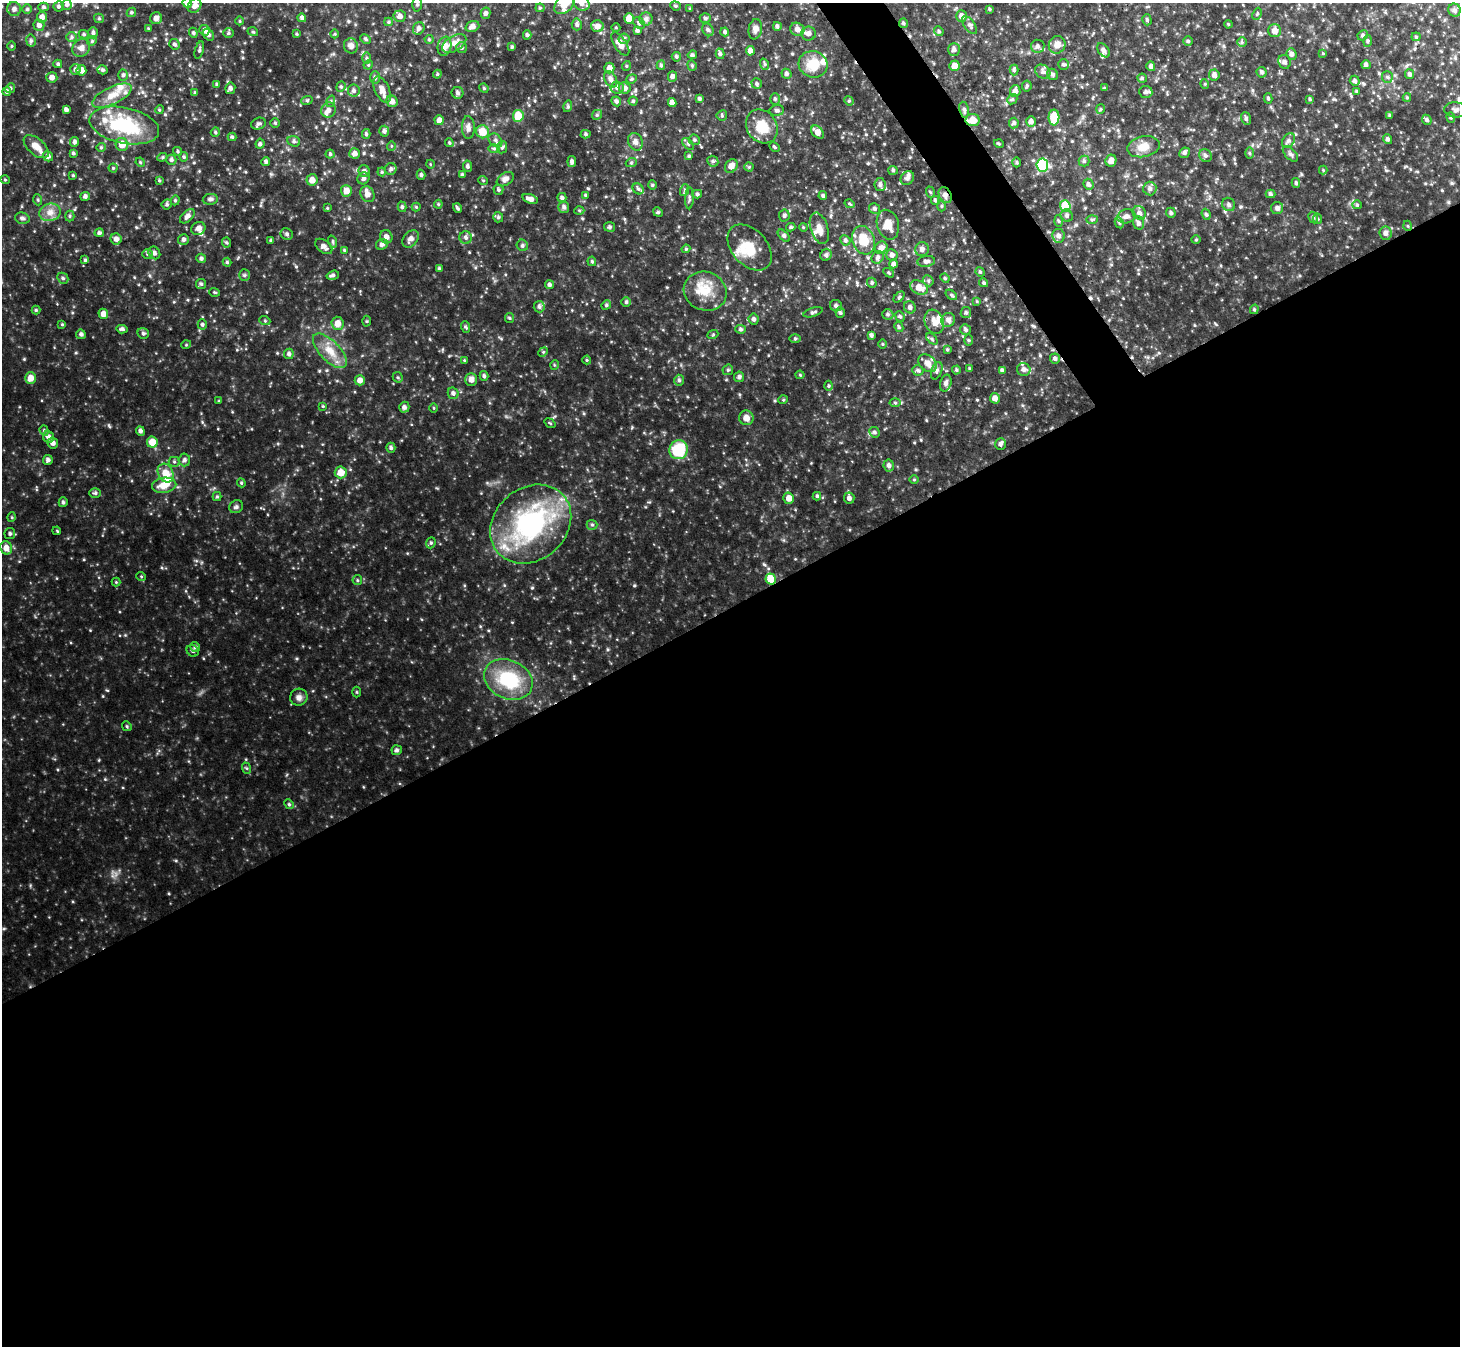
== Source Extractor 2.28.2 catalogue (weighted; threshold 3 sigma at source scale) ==
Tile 15 of 4 x 4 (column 3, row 4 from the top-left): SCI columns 2918-4375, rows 296-1639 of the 5835 x 5826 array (HDU 1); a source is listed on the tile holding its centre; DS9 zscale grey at full resolution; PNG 1462 x 1348 px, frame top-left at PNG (2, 3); each listed source drawn as its Kron ellipse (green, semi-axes under 4 px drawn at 4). Shown black and unused: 56% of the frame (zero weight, under 3 of 4 exposures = <1% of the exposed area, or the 3 px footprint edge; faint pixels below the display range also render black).
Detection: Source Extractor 2.28.2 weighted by HDU 2 'WHT'; one run over the whole footprint, this tile lists its part. Background 0.145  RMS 0.021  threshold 0.0925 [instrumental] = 3 sigma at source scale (4.5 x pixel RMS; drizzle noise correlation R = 1.50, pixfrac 1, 0.05/0.05 arcsec/px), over >= 5 px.
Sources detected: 508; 2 cosmic-ray / hot-pixel residue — neither listed nor drawn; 21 inside a brighter listed object's ellipse — not listed separately; the other 485 listed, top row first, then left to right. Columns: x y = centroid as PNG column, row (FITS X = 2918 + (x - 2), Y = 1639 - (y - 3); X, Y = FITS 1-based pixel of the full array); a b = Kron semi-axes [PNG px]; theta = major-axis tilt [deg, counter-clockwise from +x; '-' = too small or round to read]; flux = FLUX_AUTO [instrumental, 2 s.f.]
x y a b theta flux
187 3 5 4 - 10
581 3 8 6 -35 7.3
417 4 7 4 -90 3.8
564 4 12 8 47 36
67 5 5 5 - 4.1
58 6 5 5 - 3.4
194 6 8 6 50 8.9
675 6 5 4 - 2.8
44 7 5 4 - 3.9
540 8 4 4 - 2.2
14 9 7 6 - 6.2
27 9 5 5 - 2.9
690 9 4 3 - 2
990 9 4 4 - 2.4
1454 10 6 6 - 5.7
131 12 5 4 - 2.8
485 13 5 5 - 5.2
1257 14 6 4 65 2.4
400 16 6 6 - 7.5
961 16 5 5 - 10
42 17 5 5 - 9.1
99 18 5 4 - 2.6
156 18 6 5 - 8.4
302 18 4 4 - 4
629 18 5 5 - 22
705 18 5 4 - 3.1
646 19 6 6 - 5.2
1147 20 5 4 - 3.3
239 21 4 3 - 1.6
388 22 4 4 - 2.5
639 23 6 5 - 4.7
903 23 5 4 - 2.4
577 24 6 5 - 4.5
1228 24 4 3 - 1.9
39 25 5 5 - 6.9
970 25 10 5 -52 5.1
472 26 7 5 19 9.8
597 26 6 6 - 11
777 26 4 4 - 3.8
419 28 6 5 - 5.8
616 28 4 3 - 1.6
148 29 4 3 - 2.2
755 29 10 6 80 9.5
797 29 7 6 - 9.9
204 30 5 5 - 11
708 30 7 5 -59 3.8
637 31 4 4 - 4
939 31 5 4 - 2.4
1275 31 6 6 - 13
253 32 5 3 - 1.8
725 32 4 4 - 4
93 33 6 4 -89 3.9
193 33 5 4 - 2.7
229 33 5 4 - 2.7
809 33 7 7 - 7.5
84 34 5 4 - 2.7
297 34 3 3 - 1.8
335 34 4 3 - 1.9
209 35 6 5 - 4.7
527 35 4 4 - 3.2
1363 35 5 5 - 3.9
72 37 5 5 - 3.2
1416 37 4 4 - 2.3
366 39 5 4 - 3
429 39 4 4 - 2.2
624 39 5 5 - 3.7
31 41 6 5 - 3.8
92 41 5 4 - 2.5
1188 41 4 4 - 2.6
1368 41 5 3 - 2.4
1242 42 5 5 - 3.1
454 43 13 7 30 16
174 44 5 5 - 3.7
620 44 13 6 -56 17
1057 45 9 8 - 13
11 46 5 3 - 1.8
351 46 8 7 - 8.2
444 46 10 6 80 18
1038 46 7 6 - 5.9
512 47 4 3 - 3
81 48 9 8 - 8.7
461 48 5 5 - 3.8
954 49 6 6 - 6.2
199 50 9 3 74 3.1
1103 50 8 5 -53 6
750 51 5 4 - 9.4
1323 53 4 3 - 1.5
720 54 5 4 - 3.9
1292 54 6 5 - 6
692 55 5 4 - 3
676 57 5 4 - 3.1
366 58 6 4 -89 3.1
1284 62 7 6 - 6
58 64 4 3 - 2.9
764 64 6 4 -71 2.8
813 64 14 13 - 35
1064 64 5 5 - 3.5
368 65 5 4 - 2.1
661 65 5 4 - 3.2
692 65 5 4 - 2.7
1366 65 5 4 - 4.9
626 66 5 3 - 1.8
954 66 5 5 - 13
1151 66 5 4 - 5.6
609 68 5 5 - 10
75 70 5 5 - 4.6
81 70 5 5 - 12
102 70 5 4 - 3.1
1014 70 5 4 - 3.4
1043 72 8 6 -37 5.7
1262 72 5 5 - 4.2
437 74 4 4 - 1.9
786 74 5 4 - 4.4
1052 74 6 5 - 3.7
1410 74 5 4 - 4.3
123 75 5 5 - 4.1
1214 75 5 5 - 6.6
672 76 5 4 - 6
52 77 5 5 - 7.5
1387 77 5 5 - 3.5
375 78 6 5 - 3.9
1142 78 4 4 - 3
611 79 9 6 -61 8.4
632 79 5 4 - 2.7
1355 81 5 5 - 4.8
217 84 4 4 - 3.3
757 84 5 5 - 3.6
1205 84 5 3 - 1.7
1027 86 5 5 - 2.6
341 87 5 4 - 2.9
10 88 5 4 - 2.9
230 88 6 5 - 5.2
484 88 5 4 - 2.4
617 88 6 6 - 6
625 88 6 5 - 8.5
1104 88 4 3 - 2.1
354 90 6 6 - 4.4
382 90 14 7 -66 14
7 91 4 4 - 4
1015 91 6 5 - 8.6
1356 91 4 3 - 2.3
1146 92 7 6 - 6.2
195 93 4 3 - 2.9
458 93 6 6 - 4.8
112 96 21 8 26 25
1407 97 4 4 - 2.1
1268 98 5 4 - 2.8
699 99 3 3 - 3.3
775 99 6 5 - 3.6
1012 99 5 4 - 2.8
1310 99 4 4 - 2.5
307 100 6 4 19 2.3
331 101 6 3 73 2.7
392 101 6 5 - 9.7
616 101 5 4 - 3.7
633 101 4 4 - 2.6
849 101 5 4 - 2.1
672 102 4 4 - 11
568 106 6 3 73 2.3
1101 109 5 4 - 2.5
66 110 4 3 - 5
159 110 4 3 - 1.9
328 110 7 7 - 9.2
777 110 7 5 7 4.2
964 110 8 4 -79 4.6
1455 110 11 8 -6 7.2
597 115 5 4 - 2.9
722 115 5 5 - 2.7
1390 115 4 4 - 2.9
518 116 6 5 - 40
1054 117 8 5 89 54
1451 117 5 4 - 2.6
1246 118 6 5 - 3.3
439 120 5 4 - 11
973 120 7 6 - 23
1427 120 5 4 - 4.1
1031 121 5 5 - 7.7
275 123 4 4 - 2.7
1014 123 5 5 - 4.4
259 124 7 5 22 4.5
124 125 35 18 -12 130
762 126 18 15 -55 41
468 127 11 6 -88 7.9
384 131 5 5 - 5.8
215 132 5 4 - 2.7
482 132 6 6 - 26
817 132 7 5 -49 11
366 134 5 4 - 3.3
585 134 5 4 - 3
232 137 4 4 - 2.7
1388 139 5 4 - 3.6
495 140 8 5 -42 5.4
694 140 6 5 - 3.5
1288 140 8 5 55 4.7
294 141 6 5 - 4.3
75 142 5 4 - 5.4
635 142 9 7 -67 8.7
449 143 4 3 - 2.2
122 144 6 6 - 22
260 144 5 4 - 3.7
688 144 7 4 -47 3.4
999 144 5 3 - 2
391 146 5 3 - 1.6
36 147 15 8 -40 17
101 147 5 4 - 2.5
502 147 6 5 - 3.5
775 147 6 4 -29 2.7
1143 147 16 10 12 22
494 148 6 4 -1 2.5
178 151 4 4 - 2.4
73 153 4 4 - 2.8
1185 153 5 5 - 4.6
1249 153 6 4 -89 2.5
330 154 4 4 - 3.1
355 154 5 5 - 7.7
1290 154 9 5 -46 4.7
1205 155 7 6 - 4.6
48 156 5 5 - 6.3
689 156 4 4 - 2.6
162 157 5 4 - 2.5
184 157 5 4 - 2.5
171 160 5 5 - 4.4
713 161 6 5 - 3.3
1084 161 5 5 - 3.7
1111 161 6 5 - 9.4
140 162 5 3 - 2.2
266 162 4 4 - 4.3
572 162 5 4 - 5.1
1017 162 5 3 - 2.4
631 163 5 3 - 1.9
430 164 4 3 - 1.4
1042 165 6 6 - 130
467 166 5 4 - 3.6
731 166 7 5 52 12
749 167 4 4 - 2
113 168 4 4 - 2.2
391 169 6 5 - 4.5
893 170 5 4 - 2.5
1323 170 4 4 - 1.8
364 171 6 5 - 6.1
382 172 4 4 - 2.1
73 175 4 3 - 2.1
421 175 5 4 - 3.5
462 175 4 3 - 3.1
363 178 6 5 - 4.4
907 178 7 6 - 4.8
505 179 9 6 33 8.5
5 180 5 3 - 1.7
159 180 4 3 - 2.2
312 180 6 5 - 14
483 180 5 3 - 1.8
1296 183 5 3 - 3.6
1088 184 6 5 - 5.5
652 185 4 4 - 2.4
880 185 6 5 - 5.4
1150 188 7 6 - 6
638 189 6 5 - 3.7
498 190 5 5 - 2.9
685 190 6 4 72 2.9
346 191 6 5 - 15
930 192 6 3 -70 2.2
367 194 8 6 -58 11
697 194 5 4 - 3.1
1271 194 5 4 - 3.6
585 195 4 4 - 2.5
945 195 8 6 -65 8.1
85 196 4 4 - 5.1
823 196 4 4 - 3.1
562 198 5 4 - 4.2
689 198 11 3 88 3.5
210 199 7 5 10 4.9
530 199 8 4 -18 9.1
38 200 5 3 - 2.2
175 200 5 4 - 2.6
935 200 4 4 - 2.8
167 204 5 5 - 3.6
438 204 4 4 - 2.1
850 204 5 3 - 2.2
1229 204 7 6 - 5.4
1357 205 5 4 - 2.4
942 206 5 3 - 2.5
1065 206 6 5 - 52
402 207 5 4 - 3.6
416 207 4 4 - 2
564 207 6 5 - 5
327 208 4 3 - 1.7
457 208 5 3 - 3.2
874 208 6 5 - 3.5
1277 208 6 6 - 5.9
579 210 5 3 - 2
50 212 11 8 15 13
658 212 5 4 - 2.4
1139 213 7 6 - 5.9
1171 213 5 4 - 3.6
1206 214 6 4 -70 3.5
784 215 6 5 - 3.9
70 216 5 4 - 3
187 216 9 5 42 7.1
1067 216 6 6 - 4.8
1126 216 9 7 13 8.5
498 217 5 5 - 3.2
1313 217 6 4 -62 3.3
22 218 7 5 -15 4
1318 219 5 3 - 2.1
1092 220 6 4 2 2.7
1059 221 5 4 - 2.4
1119 223 6 4 -61 2.9
1138 223 7 5 -70 5.9
888 225 15 11 -74 26
1408 226 5 3 - 1.7
609 227 5 5 - 3.8
791 227 4 3 - 3.1
803 227 4 3 - 1.8
198 228 7 6 - 8.1
819 228 16 8 -72 16
99 233 5 4 - 4.2
1385 233 6 6 - 7.6
287 234 6 5 - 4.3
784 236 7 4 -45 3.7
1059 236 7 6 - 6.8
386 237 7 6 - 8.9
466 238 6 6 - 5.3
116 239 6 5 - 8.1
183 239 5 5 - 4.8
410 239 10 7 51 8.7
271 240 4 3 - 2.6
845 240 5 5 - 4.3
863 240 14 11 -69 42
1196 240 5 3 - 1.9
333 242 6 4 -72 2.7
226 243 5 4 - 2.6
382 244 6 5 - 5.9
522 245 6 5 - 4.2
324 246 10 6 -38 7.1
750 247 26 17 -48 40
881 248 7 6 - 9.5
686 249 4 4 - 2.1
922 249 7 6 - 6.8
344 250 4 4 - 2
154 253 7 5 -55 5.3
147 254 5 5 - 3.2
826 255 6 5 - 4.5
892 255 6 5 - 6.4
878 257 6 5 - 4.8
201 258 5 4 - 4
85 260 4 4 - 2.6
592 261 5 4 - 2.7
926 261 9 5 6 6.5
227 262 4 4 - 2.4
894 264 4 4 - 5.1
439 268 4 3 - 3.1
980 272 5 4 - 2.6
889 273 5 3 - 2.2
244 275 6 5 - 3.1
333 275 6 4 16 4.4
63 278 6 5 - 3.4
945 278 5 4 - 2.4
928 281 6 5 - 3.1
872 283 5 4 - 3.5
984 283 4 3 - 3
201 284 5 5 - 3.2
549 285 4 4 - 4.1
919 287 9 6 -26 19
705 291 22 19 -23 41
215 292 5 3 - 2
951 295 6 4 -37 2.7
899 297 6 4 46 2.4
977 301 4 3 - 1.9
626 302 4 4 - 3.1
606 305 5 4 - 2.7
836 306 6 5 - 4.8
539 307 5 5 - 4.7
910 307 6 5 - 5.5
1254 309 5 4 - 2.6
36 310 4 4 - 2.4
813 312 10 4 17 4.2
840 313 5 4 - 3.4
966 313 5 5 - 4.1
103 314 5 5 - 11
888 314 6 5 - 3.7
900 316 5 4 - 3.2
509 318 5 4 - 2.2
754 319 6 5 - 4.8
948 320 7 6 - 7.7
265 321 5 3 - 2.1
367 321 5 3 - 2
934 322 12 9 -69 14
338 323 6 6 - 16
62 324 4 4 - 2
202 324 5 4 - 3.3
466 327 6 3 -69 2.5
899 327 5 3 - 2.8
122 329 6 4 -5 4.3
741 329 5 4 - 3.3
965 330 5 5 - 3.7
143 333 6 5 - 4
81 334 5 4 - 4.7
713 334 5 3 - 1.8
871 335 4 3 - 4.3
795 338 6 4 1 2.2
932 339 7 4 -46 3.5
968 340 6 4 -89 2.5
882 344 5 3 - 1.7
186 345 5 3 - 1.7
947 349 4 3 - 2.1
330 351 22 10 -46 28
543 352 5 4 - 2.2
289 354 5 5 - 5.1
1055 359 5 5 - 3.8
464 360 3 3 - 1.7
587 360 4 4 - 2
928 363 10 7 -40 12
554 365 5 3 - 1.8
970 369 4 3 - 2.7
1024 369 7 6 - 6.6
728 370 5 5 - 3
918 370 6 5 - 3.7
956 370 4 4 - 2.7
1002 370 4 4 - 4.1
937 371 9 5 71 4.8
800 375 4 4 - 2
484 376 5 4 - 3.5
398 377 5 4 - 2.9
739 377 5 5 - 4.9
31 378 6 5 - 16
471 379 6 6 - 9.6
360 380 5 5 - 10
679 380 5 5 - 3.6
946 383 8 5 75 6
828 386 5 3 - 2.4
453 393 6 5 - 5.1
995 398 5 4 - 11
783 400 5 3 - 1.7
219 401 4 3 - 2
895 403 5 3 - 2.3
323 406 4 3 - 1.9
404 407 5 5 - 5.5
433 408 4 3 - 1.6
746 418 7 7 - 11
550 423 6 3 -36 1.8
44 431 5 4 - 2.9
140 431 5 4 - 5.4
874 432 5 5 - 3.8
48 437 6 5 - 7.7
152 442 5 5 - 23
53 443 5 5 - 7
1000 444 6 5 - 4.9
391 448 5 4 - 4.2
679 450 9 9 - 72
48 460 5 4 - 5.3
184 460 6 5 - 5.1
174 462 5 5 - 2.9
889 465 6 5 - 5.7
341 472 6 6 - 22
166 473 10 7 -64 26
914 480 5 3 - 1.7
241 483 4 4 - 2.3
164 485 12 7 10 21
95 493 6 5 - 3.4
817 496 4 4 - 2.9
217 497 4 4 - 2.4
789 498 5 5 - 15
849 498 5 5 - 6.4
63 502 5 4 - 3.6
236 507 7 6 - 4.4
12 517 5 3 - 1.9
531 524 44 36 41 270
592 525 5 5 - 2.9
57 531 4 3 - 1.7
10 534 5 5 - 3.7
431 543 5 4 - 3.1
6 548 7 5 -68 13
141 576 5 3 - 1.8
771 579 5 5 - 32
357 580 5 4 - 2.5
116 582 4 4 - 1.8
195 647 5 4 - 4
193 651 6 5 - 3.4
508 679 25 19 -24 100
357 692 5 3 - 1.8
299 697 9 8 - 7.9
127 726 5 4 - 2.4
397 750 5 5 - 3.9
246 768 6 3 -70 2.3
289 804 5 4 - 2.8
Overlapping masked pixels (flux is a lower limit): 3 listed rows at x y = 973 120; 945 195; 771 579
Isophote crosses this tile's border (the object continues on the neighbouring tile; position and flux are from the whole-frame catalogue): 5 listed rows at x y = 187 3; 581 3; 417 4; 564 4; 27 9
Unlisted compact peaks at least as high as the median listed source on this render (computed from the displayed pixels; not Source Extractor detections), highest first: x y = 532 588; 634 585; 24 359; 107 690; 1026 428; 764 564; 105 779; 61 141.